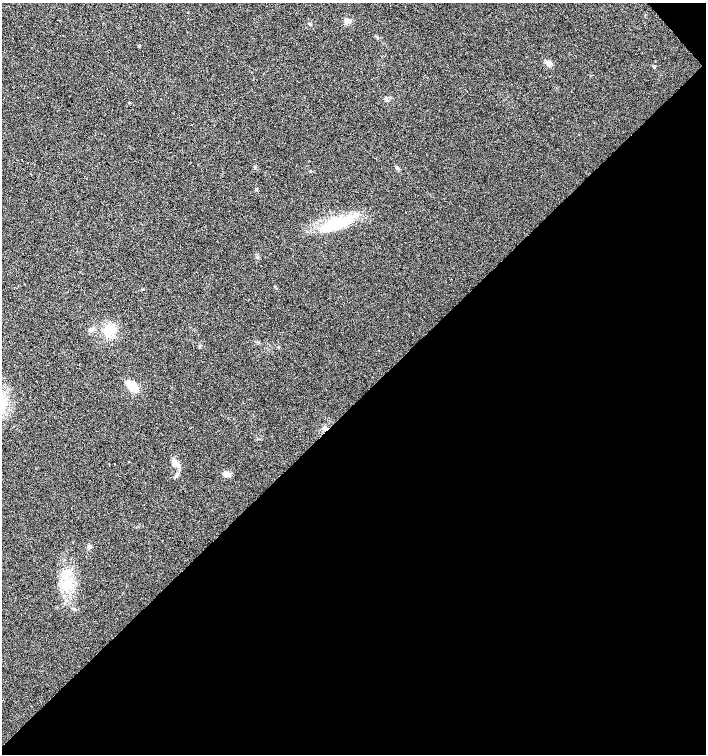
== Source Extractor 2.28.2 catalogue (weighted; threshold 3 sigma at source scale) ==
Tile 12 of 4 x 4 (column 4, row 3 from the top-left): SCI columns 4438-5845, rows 1505-3008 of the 5995 x 6021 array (HDU 1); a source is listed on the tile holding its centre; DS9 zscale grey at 2 x 2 block average (1 PNG px = mean of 2 x 2 image px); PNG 708 x 756 px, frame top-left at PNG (2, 3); no overlay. Shown black and unused: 47% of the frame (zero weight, under 2 of 3 exposures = <1% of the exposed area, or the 3 px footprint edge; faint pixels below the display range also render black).
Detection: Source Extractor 2.28.2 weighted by HDU 2 'WHT'; one run over the whole footprint, this tile lists its part. Background 0.0249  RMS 0.0061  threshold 0.0274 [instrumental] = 3 sigma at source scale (4.5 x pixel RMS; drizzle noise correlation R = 1.50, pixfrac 1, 0.0396/0.0396 arcsec/px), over >= 5 px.
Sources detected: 23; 2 cosmic-ray / hot-pixel residue — not listed; the other 21 listed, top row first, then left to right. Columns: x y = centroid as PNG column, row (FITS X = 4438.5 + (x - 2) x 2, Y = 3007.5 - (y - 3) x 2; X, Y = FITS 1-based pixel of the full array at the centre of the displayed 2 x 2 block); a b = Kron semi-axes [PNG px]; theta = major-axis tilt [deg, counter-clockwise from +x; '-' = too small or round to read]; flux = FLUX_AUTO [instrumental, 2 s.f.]
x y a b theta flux
347 21 6 5 - 4
310 24 4 2 - 1.3
139 45 4 2 - 1
548 63 8 5 -15 6.1
107 89 2 2 - 0.82
467 91 2 2 - 0.48
38 98 2 2 - 0.98
406 212 2 2 - 1.2
336 224 46 12 18 61
91 329 6 4 25 4.3
110 330 11 9 63 29
379 350 2 2 - 2.6
19 353 2 2 - 0.83
132 386 14 8 -45 25
3 406 11 6 65 12
326 429 5 4 - 3.5
176 463 10 6 -36 7.9
227 474 9 6 -2 7.4
89 547 5 2 - 1.6
67 583 11 9 -70 21
74 609 4 3 - 1.9
Overlapping masked pixels (flux is a lower limit): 1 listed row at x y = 326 429
Isophote crosses this tile's border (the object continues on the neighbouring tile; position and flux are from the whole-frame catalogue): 1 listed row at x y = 3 406
Diffuse or blended objects may show on this block-average render without a row.